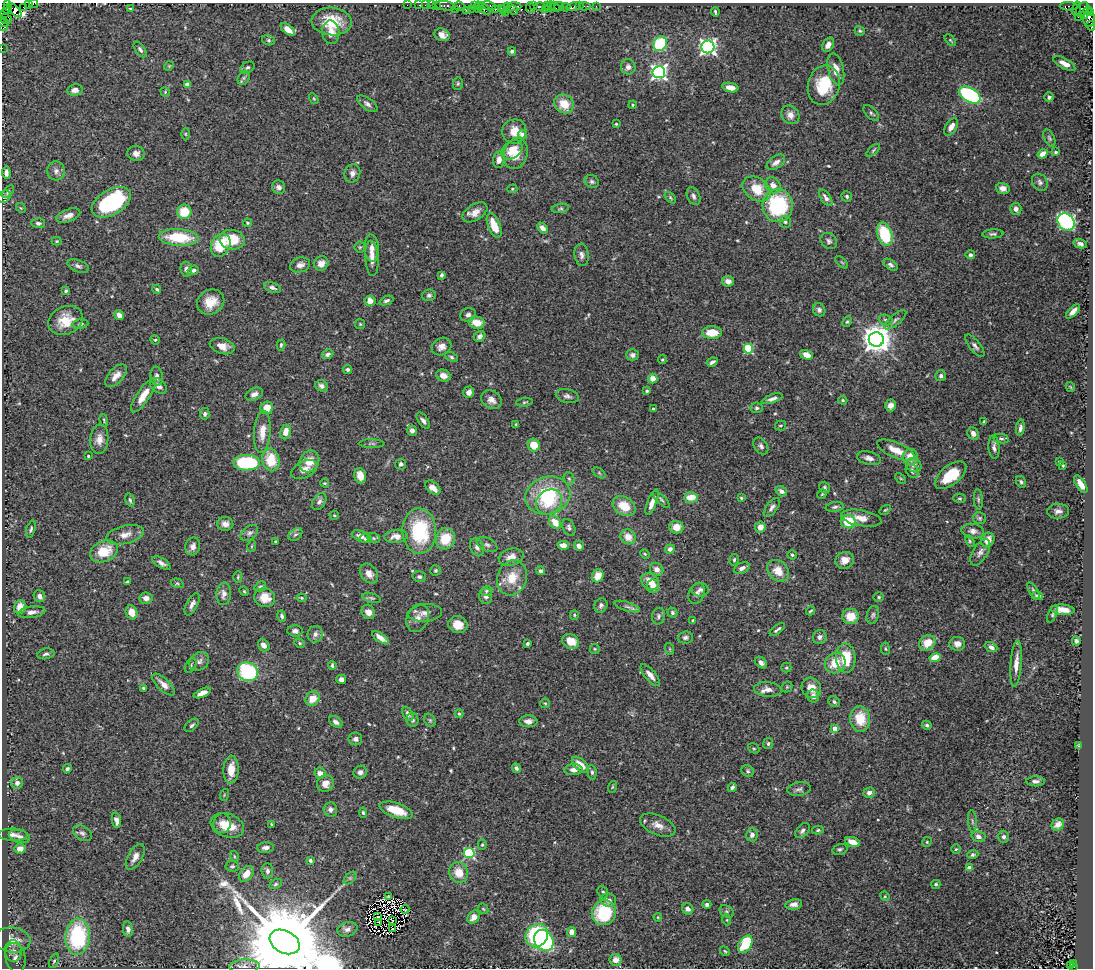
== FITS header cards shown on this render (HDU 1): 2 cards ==
NAXIS1  =                 1091
NAXIS2  =                  966

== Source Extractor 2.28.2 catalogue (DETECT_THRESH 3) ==
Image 1091 x 966 px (HDU 1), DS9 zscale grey, 1 PNG px = 1 image px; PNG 1095 x 970 px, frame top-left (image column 1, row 966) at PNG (2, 3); each listed source drawn as its Kron ellipse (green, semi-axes under 4 px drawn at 4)
Background 1.24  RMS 0.034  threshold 0.103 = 3 sigma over >= 5 px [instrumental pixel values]
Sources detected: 549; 5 with non-positive FLUX_AUTO (blend fragments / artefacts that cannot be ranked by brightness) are neither listed nor drawn; of the other 544, the 500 brightest by FLUX_AUTO listed and drawn (44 fainter detections omitted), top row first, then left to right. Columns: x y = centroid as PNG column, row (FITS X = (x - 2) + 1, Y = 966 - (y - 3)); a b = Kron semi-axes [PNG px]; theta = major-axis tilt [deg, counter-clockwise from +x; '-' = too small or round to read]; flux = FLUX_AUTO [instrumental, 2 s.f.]
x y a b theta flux
28 3 3 2 - 76
7 4 3 2 - 170
33 4 4 2 - 72
407 5 2 2 - 25
419 5 2 2 - 50
425 5 2 2 - 35
431 5 2 2 - 54
436 5 3 2 - 95
445 6 10 4 -7 300
460 6 6 4 -20 130
474 6 4 2 - 93
479 6 5 3 - 220
489 6 7 3 -12 240
514 6 7 3 1 220
533 6 3 2 - 95
540 6 6 3 0 220
547 6 3 2 - 92
559 6 5 3 - 190
574 6 7 3 14 190
579 6 2 2 - 17
585 6 6 3 -6 49
596 6 2 2 - 17
1069 6 9 3 -1 150
23 7 3 2 - 42
530 7 5 2 - 110
550 7 5 3 - 140
555 7 6 2 -47 120
566 7 5 4 - 37
501 8 3 2 - 210
505 8 6 3 53 180
1076 8 7 2 77 88
7 9 5 3 - 370
130 9 4 3 - 2.8
455 9 3 2 - 57
471 9 3 2 - 57
478 9 3 3 - 110
484 9 7 3 -45 350
545 9 3 2 - 100
1082 9 8 5 56 320
14 10 9 4 -47 300
466 10 2 2 - 120
495 10 3 3 - 550
514 10 5 3 - 94
1088 10 4 2 - 83
505 12 2 2 - 63
715 12 4 2 - 3.8
1091 12 3 2 - 53
5 14 4 3 - 45
1085 16 3 3 - 290
1078 17 2 2 - 24
6 19 6 5 - 290
1089 19 7 6 - 1100
332 21 20 14 -5 76
3 22 7 4 -32 100
3 25 6 5 - 160
1091 26 5 3 - 170
288 29 8 4 -39 19
860 31 5 4 - 3.1
331 32 12 8 -86 21
442 35 8 6 -25 15
268 40 7 5 -17 4
950 40 7 4 -47 3
660 44 7 6 - 180
828 45 7 5 63 14
708 47 6 6 - 830
2 48 2 2 - 23
140 49 9 4 -55 6.1
512 51 4 3 - 5.5
1064 63 12 5 -28 18
169 66 5 4 - 2.5
247 67 7 5 30 5.1
628 67 7 7 - 11
836 69 16 8 -77 26
659 72 6 6 - 740
244 78 7 5 61 5.3
458 83 6 5 - 3.6
187 84 4 4 - 23
824 85 20 15 75 93
731 87 8 4 -11 17
75 90 8 5 8 13
165 92 5 4 - 2.9
970 95 12 7 -29 280
1049 97 5 4 - 5.6
314 99 6 3 -58 2.5
367 104 12 5 -36 8.6
564 104 10 9 - 46
633 105 4 3 - 2.8
871 113 10 5 -48 5.3
790 115 10 8 -48 14
616 124 3 3 - 2.6
951 127 9 5 57 14
514 131 12 12 - 29
185 134 6 4 -89 3
523 134 4 4 - 21
1049 138 9 5 -64 4.9
512 150 12 8 36 27
873 150 8 4 42 4
1056 152 4 3 - 3.8
136 153 8 7 - 12
516 153 16 11 73 45
1043 154 5 4 - 21
499 160 8 5 82 14
776 162 10 6 35 13
56 171 9 9 - 11
6 173 6 4 -85 9.2
352 173 9 8 - 11
592 182 7 6 - 5.9
1040 182 9 7 -51 7.5
773 185 8 7 - 17
279 187 7 6 - 10
1003 188 7 5 -16 12
512 189 5 4 - 2.8
757 189 15 11 -35 57
8 192 7 4 47 5.3
693 196 9 6 -64 7.4
847 196 5 5 - 4.8
4 197 7 5 42 4.4
670 198 7 4 -47 3.3
826 198 9 5 -54 11
111 202 21 12 30 260
778 205 16 15 - 220
21 208 5 4 - 2.6
560 208 9 4 9 4.3
1016 209 6 5 - 10
184 212 7 7 - 55
475 212 14 8 32 19
68 216 12 6 21 14
785 222 6 5 - 5
1066 222 9 7 -43 480
38 223 7 5 -2 5.8
248 223 4 3 - 3
494 226 13 6 -67 42
542 228 6 4 -46 11
885 234 12 7 -71 120
993 234 10 4 3 5.5
179 237 20 8 -4 100
232 240 12 10 -8 73
57 241 5 4 - 2.7
829 241 9 7 -41 7.3
1080 244 7 4 -13 8.3
221 245 12 9 63 71
360 247 5 5 - 3.3
372 248 13 7 -86 14
582 255 11 7 -83 9.5
970 255 5 4 - 6.8
372 258 18 6 -86 18
842 262 8 3 -44 2.5
321 263 7 7 - 16
300 265 10 7 18 13
891 265 8 5 -32 6.5
78 266 11 6 -20 7.7
186 269 7 5 -82 8.6
193 270 6 4 21 5.8
442 275 4 3 - 4.4
728 281 6 5 - 13
272 287 8 5 -21 8.1
157 289 5 4 - 4.3
66 291 3 3 - 4.6
429 295 7 5 13 6.2
370 301 5 5 - 16
386 301 7 4 24 5.5
211 302 14 12 31 39
819 310 7 6 - 7.4
1073 311 9 4 45 14
119 315 5 4 - 13
468 315 8 6 22 8.6
66 320 18 14 23 49
886 320 7 5 -19 5.2
895 320 13 5 40 7.5
847 322 6 4 61 3.2
477 323 8 6 -11 36
80 324 8 4 6 4.9
360 324 5 5 - 2.7
712 332 10 6 -1 43
480 336 6 5 - 8.9
876 339 7 7 - 3500
155 340 5 4 - 3
281 345 6 3 76 3.3
222 346 13 7 -16 22
975 346 14 5 -51 8.4
442 347 10 8 28 14
748 349 5 4 - 170
328 354 6 4 29 7.8
633 355 6 5 - 7.2
806 355 7 4 -19 17
451 357 7 3 -26 3.9
662 359 4 4 - 2.9
712 362 6 3 31 6.5
348 369 5 4 - 5.3
116 376 14 7 46 18
157 376 9 6 -82 9.2
443 376 7 6 - 15
941 376 5 5 - 6.3
653 379 5 4 - 25
158 386 9 6 -39 11
322 386 6 5 - 9.4
1070 387 5 3 - 2.5
647 391 3 3 - 4.7
469 392 6 5 - 11
254 394 9 6 26 12
143 395 20 6 56 34
567 396 12 7 -14 8.7
772 399 11 4 19 8.6
491 400 11 8 -33 15
843 400 5 3 - 2.7
524 402 8 4 7 3.9
890 405 6 5 - 10
267 408 6 6 - 30
757 408 6 5 - 5.1
654 409 4 3 - 4.1
205 414 6 5 - 4.6
104 420 6 2 -78 2.6
423 421 9 5 -56 7.7
984 422 4 3 - 2.6
516 424 4 3 - 2.5
780 426 6 5 - 3.6
1020 428 8 4 83 7.4
412 431 5 5 - 9.3
262 432 21 8 86 30
286 432 7 5 79 22
973 433 6 5 - 11
99 439 15 9 85 19
1001 439 7 4 -11 4.5
372 444 13 4 -1 5.6
534 445 6 6 - 41
761 446 9 6 -53 8.3
994 447 12 5 -86 9.5
896 450 20 7 -23 30
88 456 3 3 - 2.7
910 457 8 7 - 33
869 458 12 6 -14 11
271 460 11 8 -78 64
309 461 11 9 61 32
1059 462 3 3 - 4
247 463 13 8 0 180
401 464 5 5 - 6.4
914 465 8 7 - 11
1063 465 3 3 - 2.9
304 469 14 8 26 17
912 471 7 5 -48 9.9
599 473 7 4 -37 3.4
951 475 18 9 38 79
360 476 8 5 -75 23
901 478 6 4 -44 2.9
569 479 6 5 - 4.2
1021 482 6 5 - 4.8
325 483 4 3 - 2.5
1081 484 10 4 -58 20
825 487 6 5 - 4.7
433 488 9 5 -41 17
781 491 6 5 - 9.6
822 494 5 4 - 2.5
548 495 23 18 16 150
691 497 7 5 2 34
741 498 4 3 - 2.5
960 498 6 4 1 3.5
661 499 11 4 -45 4.8
978 499 10 4 -85 4.7
130 500 7 4 -74 4.4
319 501 9 6 57 8.2
549 502 14 11 39 48
652 502 14 4 69 19
624 506 12 9 -32 48
772 507 11 5 52 8.7
835 507 9 5 7 5.9
885 510 6 3 35 2.6
1058 511 11 7 1 10
334 515 4 4 - 2.7
861 518 20 8 -10 25
980 518 6 6 - 4.3
555 522 7 5 -52 34
848 522 7 6 - 75
225 524 8 7 - 13
676 527 7 6 - 24
760 527 5 5 - 18
569 528 9 6 -64 6.9
31 529 9 4 74 4.8
419 531 22 17 -89 170
973 531 11 7 -8 13
249 533 10 6 39 7.2
295 534 8 5 36 5.4
125 535 19 9 14 22
361 536 9 5 -23 13
396 536 12 6 7 18
628 537 8 7 - 26
374 538 6 5 - 3.9
366 539 6 4 -8 4.3
446 539 11 9 72 57
988 540 7 6 - 21
276 541 3 2 - 2.7
970 541 6 4 -62 3.5
487 545 11 6 -25 8.2
563 545 6 4 -8 18
193 546 9 7 75 12
252 546 6 4 71 3
579 546 5 5 - 13
477 547 9 6 -67 12
670 549 5 4 - 11
104 551 14 10 22 64
980 552 15 7 58 12
645 554 5 3 - 2.6
792 555 5 4 - 4
511 557 12 8 15 20
734 560 6 4 75 3.8
845 560 9 8 - 23
161 563 10 5 -31 9.7
742 568 8 5 25 9.2
657 569 7 6 - 12
436 570 5 5 - 4.2
540 571 4 4 - 5.1
778 571 12 9 -45 34
369 574 11 8 -52 16
598 576 7 5 62 28
238 577 6 3 89 2.9
419 577 7 5 -17 5
512 578 18 14 72 50
127 582 3 2 - 2.6
650 582 9 7 -37 29
177 583 6 4 -16 3.5
653 586 7 6 - 19
260 587 6 4 32 4.8
700 590 8 7 - 7.5
244 591 5 4 - 2.6
486 591 6 5 - 4.2
1033 591 9 4 -57 5.4
697 593 11 8 69 9.9
224 594 11 7 86 14
39 596 6 5 - 12
486 596 8 6 -90 10
1037 596 5 3 - 5.2
879 597 5 4 - 3.4
146 598 6 6 - 12
265 598 10 9 - 35
301 598 5 4 - 3.2
372 598 9 4 -17 5
192 604 12 5 63 10
601 605 7 6 - 6.3
627 606 13 4 -17 7.9
20 607 7 5 74 31
1063 610 11 5 -5 20
810 611 5 3 - 2.9
32 612 14 5 7 13
132 612 7 5 -67 22
368 612 7 6 - 16
425 613 17 8 5 18
672 613 5 4 - 4.2
1053 614 9 4 66 4.9
574 615 5 4 - 2.7
873 615 9 6 74 5.5
282 616 6 4 -75 5.5
658 616 8 6 77 7.1
851 616 8 7 - 37
418 618 14 10 65 20
693 620 3 3 - 5.9
458 625 10 8 -19 28
777 630 9 3 37 5
295 631 7 5 -5 7.8
315 634 8 7 - 11
685 637 7 6 - 6.6
820 637 7 6 - 9.4
381 638 10 4 -33 19
1076 641 4 4 - 6.2
571 642 9 7 -30 34
300 643 5 4 - 3.4
927 643 8 7 - 41
527 644 4 3 - 3.9
957 644 8 7 - 15
264 645 7 5 -53 16
991 647 6 5 - 8.7
595 649 5 5 - 3.1
670 649 6 4 -71 2.6
885 649 6 3 -81 2.5
46 654 9 5 12 6.4
846 658 15 9 -88 71
935 658 5 4 - 45
199 661 10 8 42 9.9
761 663 7 5 -40 9.9
835 663 11 10 - 45
1016 664 23 5 86 21
191 666 8 5 61 4.7
332 666 4 3 - 4.1
786 668 5 5 - 3.7
248 672 10 9 - 220
650 675 13 5 -50 15
341 679 5 5 - 7.1
164 685 14 6 -44 19
787 687 6 5 - 2.5
144 688 4 3 - 3.6
811 688 10 9 - 28
768 689 14 7 -5 16
202 693 9 4 23 15
813 696 6 6 - 12
312 699 8 6 47 30
834 702 6 4 -40 5.2
545 703 5 4 - 2.9
408 714 8 5 -59 8.7
459 714 4 4 - 3.8
860 719 13 10 -84 58
412 720 7 6 - 6.6
430 720 7 5 -68 4.3
528 721 9 6 -2 13
336 722 7 5 -33 9
192 725 8 5 42 5.8
927 725 5 4 - 4.6
835 728 4 4 - 27
355 739 7 6 - 8.6
768 744 5 5 - 4.2
1078 746 3 3 - 2.7
754 748 6 4 -32 3.3
580 765 10 5 -42 27
516 768 5 4 - 7
67 769 4 3 - 5.1
231 770 14 7 87 35
573 770 9 5 1 11
748 771 7 5 -36 4.5
360 772 7 6 - 8.9
592 772 7 4 -83 5.4
320 773 5 5 - 16
1036 781 9 5 1 8.7
17 783 6 5 - 9.2
325 783 8 8 - 18
612 787 6 3 71 2.5
732 787 4 3 - 8.2
799 789 12 6 9 8.2
869 793 6 5 - 10
224 795 6 3 72 2.6
330 809 7 7 - 11
396 810 17 7 -18 56
363 813 5 4 - 4.2
117 820 8 4 -79 13
972 821 11 4 -85 6.2
222 823 10 8 83 19
1058 824 7 5 48 19
227 825 17 11 -20 49
272 825 4 3 - 2.8
658 825 19 9 -23 24
818 830 6 4 12 3.7
803 831 9 5 48 8.5
82 833 10 7 -33 8.5
13 835 14 6 -1 12
752 835 6 6 - 12
19 836 11 6 -14 9.8
978 836 7 5 -15 11
1003 837 6 5 - 7.9
853 842 8 4 -20 21
927 842 5 4 - 3.1
482 845 5 4 - 3.2
265 848 8 5 5 8.6
20 849 5 5 - 18
840 849 8 5 16 4.8
956 849 5 4 - 3.1
469 853 5 5 - 210
973 855 6 4 22 5.3
234 856 5 3 - 2.9
135 857 14 7 60 15
310 860 4 3 - 5.1
232 866 7 5 -6 5
969 868 4 4 - 18
267 871 8 6 -86 7.2
459 872 10 9 - 37
246 874 9 6 50 25
350 878 7 4 45 4.3
276 884 7 4 28 4.1
936 884 4 4 - 3.6
603 892 6 5 - 5.7
388 896 3 2 - 2.7
885 896 5 4 - 2.8
608 900 8 7 - 11
794 904 8 5 10 10
707 905 4 4 - 6.3
405 909 4 2 - 3.4
483 909 6 4 -44 3.1
688 909 6 5 - 11
727 911 8 5 -35 4.5
604 913 12 12 - 130
378 917 2 2 - 3
474 917 7 5 52 19
658 917 4 4 - 2.6
727 920 5 3 - 2.5
392 921 3 2 - 2.5
379 922 3 2 - 2.6
128 929 8 5 -82 8.1
347 929 10 7 15 9.4
393 929 2 2 - 3.4
571 932 5 4 - 20
537 936 12 10 50 270
78 937 18 12 86 230
12 940 18 12 -6 41
544 940 11 9 -53 330
285 942 16 11 -28 66000
745 944 9 6 57 89
13 951 11 8 -87 13
725 951 5 4 - 3.2
15 958 15 10 -76 19
616 960 6 5 - 15
54 961 7 4 65 4
1074 963 3 2 - 170
245 966 15 7 3 11
1070 966 4 3 - 120
1073 967 4 3 - 110
At the frame edge (FLAGS 8, measured only in part): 10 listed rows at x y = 28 3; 7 4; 33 4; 1091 12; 1089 19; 3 22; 3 25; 1091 26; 2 48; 285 942
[44 fainter detections neither listed nor drawn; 5 non-positive-flux detections neither listed nor drawn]